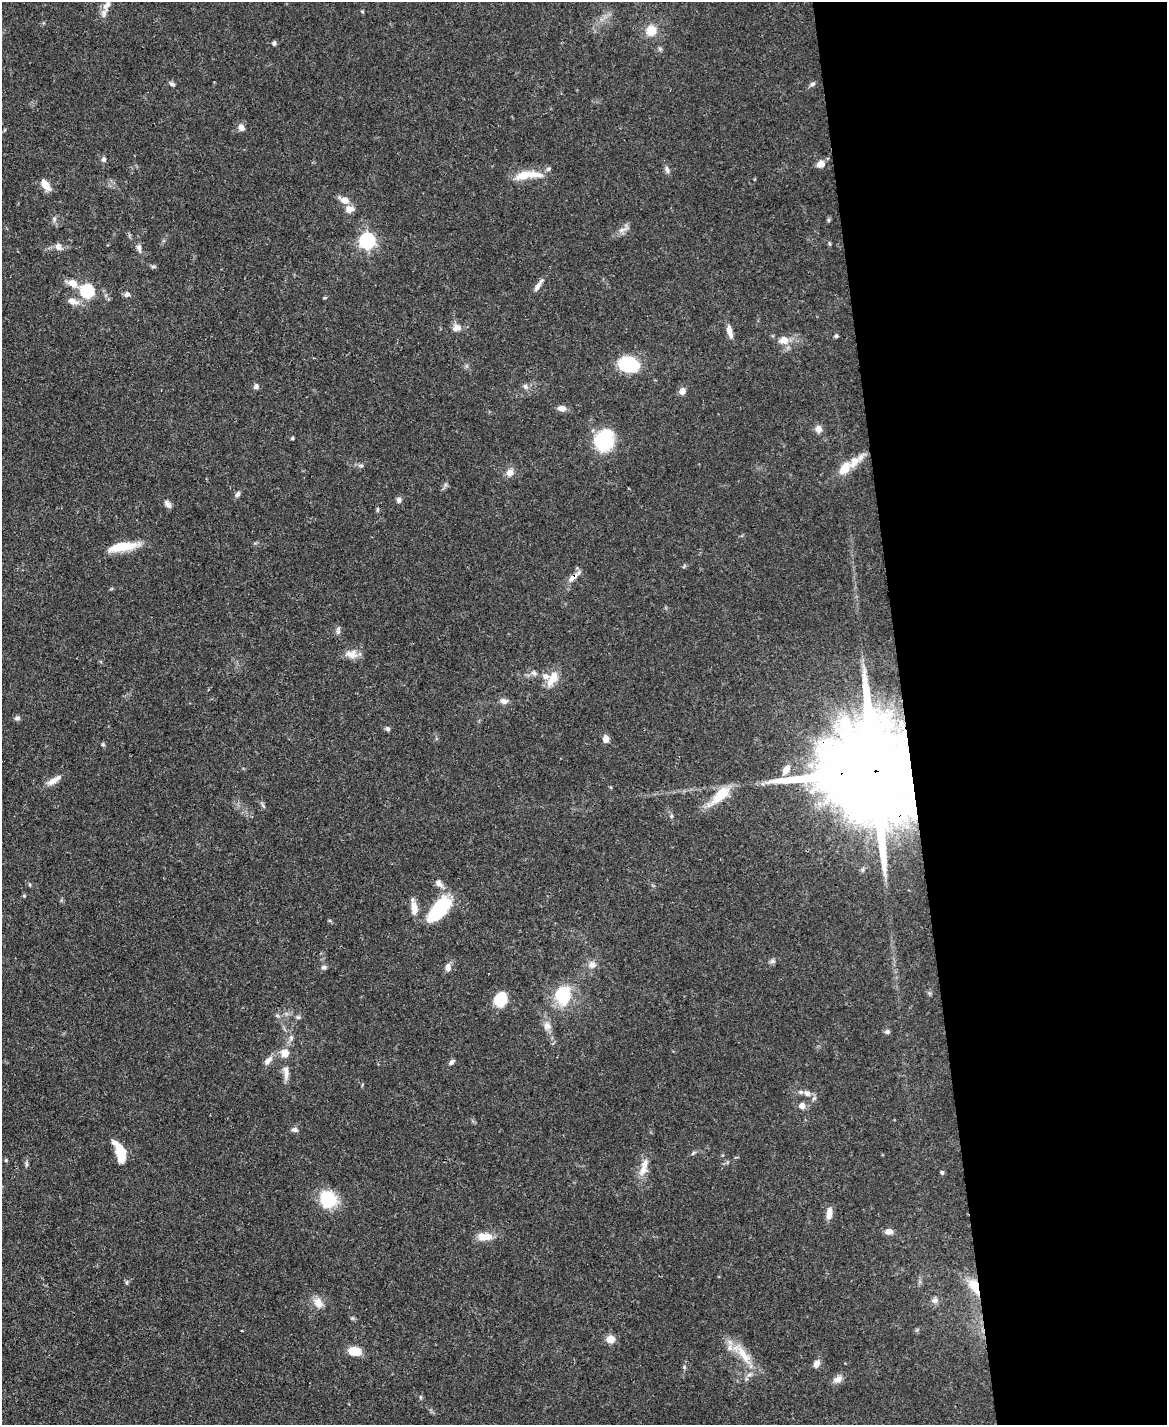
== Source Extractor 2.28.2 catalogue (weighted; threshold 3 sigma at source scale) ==
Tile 8 of 4 x 3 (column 4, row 2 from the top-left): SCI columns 3498-4662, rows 1666-3088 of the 4665 x 4644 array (HDU 1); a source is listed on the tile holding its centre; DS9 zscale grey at full resolution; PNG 1169 x 1427 px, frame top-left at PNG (2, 2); no overlay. Shown black and unused: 23% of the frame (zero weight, under 3 of 4 exposures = <1% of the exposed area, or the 3 px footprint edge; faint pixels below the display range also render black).
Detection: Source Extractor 2.28.2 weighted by HDU 2 'WHT'; one run over the whole footprint, this tile lists its part. Background 0.0656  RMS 0.0033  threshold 0.015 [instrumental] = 3 sigma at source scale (4.5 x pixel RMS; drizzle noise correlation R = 1.50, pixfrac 1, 0.05/0.05 arcsec/px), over >= 5 px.
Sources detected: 112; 6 inside a brighter listed object's ellipse — not listed separately; the other 106 listed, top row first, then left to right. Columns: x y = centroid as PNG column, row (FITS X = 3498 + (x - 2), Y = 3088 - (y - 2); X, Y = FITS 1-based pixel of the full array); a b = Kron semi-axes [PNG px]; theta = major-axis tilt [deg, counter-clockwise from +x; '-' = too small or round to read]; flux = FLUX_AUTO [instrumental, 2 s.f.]
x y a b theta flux
107 5 18 9 56 3.1
362 11 5 3 - 0.31
651 30 12 11 - 5.4
274 43 5 4 - 0.71
172 84 8 5 -24 0.77
812 84 7 5 48 0.82
241 127 9 7 -57 1.6
104 159 7 6 - 0.85
821 164 11 8 16 2.3
667 169 10 6 -77 1.1
527 175 37 9 6 6.9
45 185 12 7 -53 4.3
344 200 14 8 -22 2.7
349 209 9 7 8 2.6
54 219 6 6 - 0.7
828 220 6 4 71 0.47
622 230 13 6 15 1.5
367 241 7 6 - 87
830 244 6 3 -71 0.36
58 246 9 8 - 1.6
139 248 12 6 -75 1.3
153 266 8 4 8 0.54
72 283 12 8 -19 3.3
538 286 16 6 56 1.8
87 291 6 6 - 41
127 294 7 6 - 1.1
73 301 17 8 -14 2.5
456 328 13 9 20 2.1
730 332 17 6 -76 2.5
836 336 5 4 - 0.68
784 340 10 8 -9 3.5
629 364 15 11 -9 23
256 386 6 6 - 1.1
525 386 8 6 -48 1.1
682 391 6 6 - 2.3
561 408 10 6 -3 1.9
818 429 10 8 -81 1.8
292 438 4 4 - 0.47
604 441 15 13 70 28
854 462 35 11 40 6.5
361 465 8 4 -8 0.69
510 473 9 8 - 2.3
238 494 8 6 54 1
399 500 7 6 - 1.1
168 504 11 6 -50 1.4
377 509 8 4 90 0.49
122 547 33 9 9 9.5
573 577 21 6 40 2.5
338 630 11 5 85 1
352 654 16 11 -14 3.1
534 673 8 6 -37 1.2
553 678 17 9 57 5.5
503 701 11 7 -8 1.6
17 718 6 6 - 1
387 729 6 6 - 0.69
606 739 8 6 -86 2.1
103 744 5 4 - 0.49
786 769 12 7 60 3.3
876 771 47 21 4 14000
53 781 18 7 35 2.7
720 795 32 13 43 8.8
263 806 9 3 -50 0.59
671 816 5 5 - 0.52
439 884 12 7 -37 1.7
24 896 4 4 - 0.38
414 908 18 8 -85 3
439 910 30 15 50 21
772 961 8 6 2 0.83
592 965 11 10 - 2.1
324 967 7 6 - 0.86
448 967 9 7 -86 1.7
563 995 17 14 86 17
501 999 14 11 68 9.1
277 1016 6 4 -20 0.52
298 1017 6 5 - 0.57
547 1026 10 10 - 2.2
887 1032 7 6 - 0.72
291 1038 9 6 76 1.1
285 1053 11 11 - 3.3
268 1060 15 7 50 2
451 1062 8 5 47 0.97
286 1072 23 7 -88 2.6
807 1093 9 7 -36 1.7
802 1106 6 6 - 2.2
295 1130 8 6 -9 1.1
120 1152 20 8 -70 12
693 1153 7 4 45 0.55
6 1160 5 4 - 0.4
26 1164 9 4 90 0.67
643 1170 20 10 64 3.9
942 1172 5 4 - 0.59
328 1199 17 16 - 15
829 1213 15 7 84 2.7
889 1232 10 7 -3 2
485 1237 20 10 0 4.2
127 1282 6 4 -84 0.54
975 1286 19 10 -62 7.5
935 1300 9 7 -12 1.4
318 1303 15 11 -65 3.2
610 1339 7 7 - 4.7
354 1351 11 8 -8 7
744 1355 37 10 -55 7.7
816 1364 11 7 62 1.6
684 1367 6 4 -89 0.52
837 1379 14 8 24 2
420 1397 6 4 90 0.44
Overlapping masked pixels (flux is a lower limit): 4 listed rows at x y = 538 286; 573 577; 876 771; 975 1286